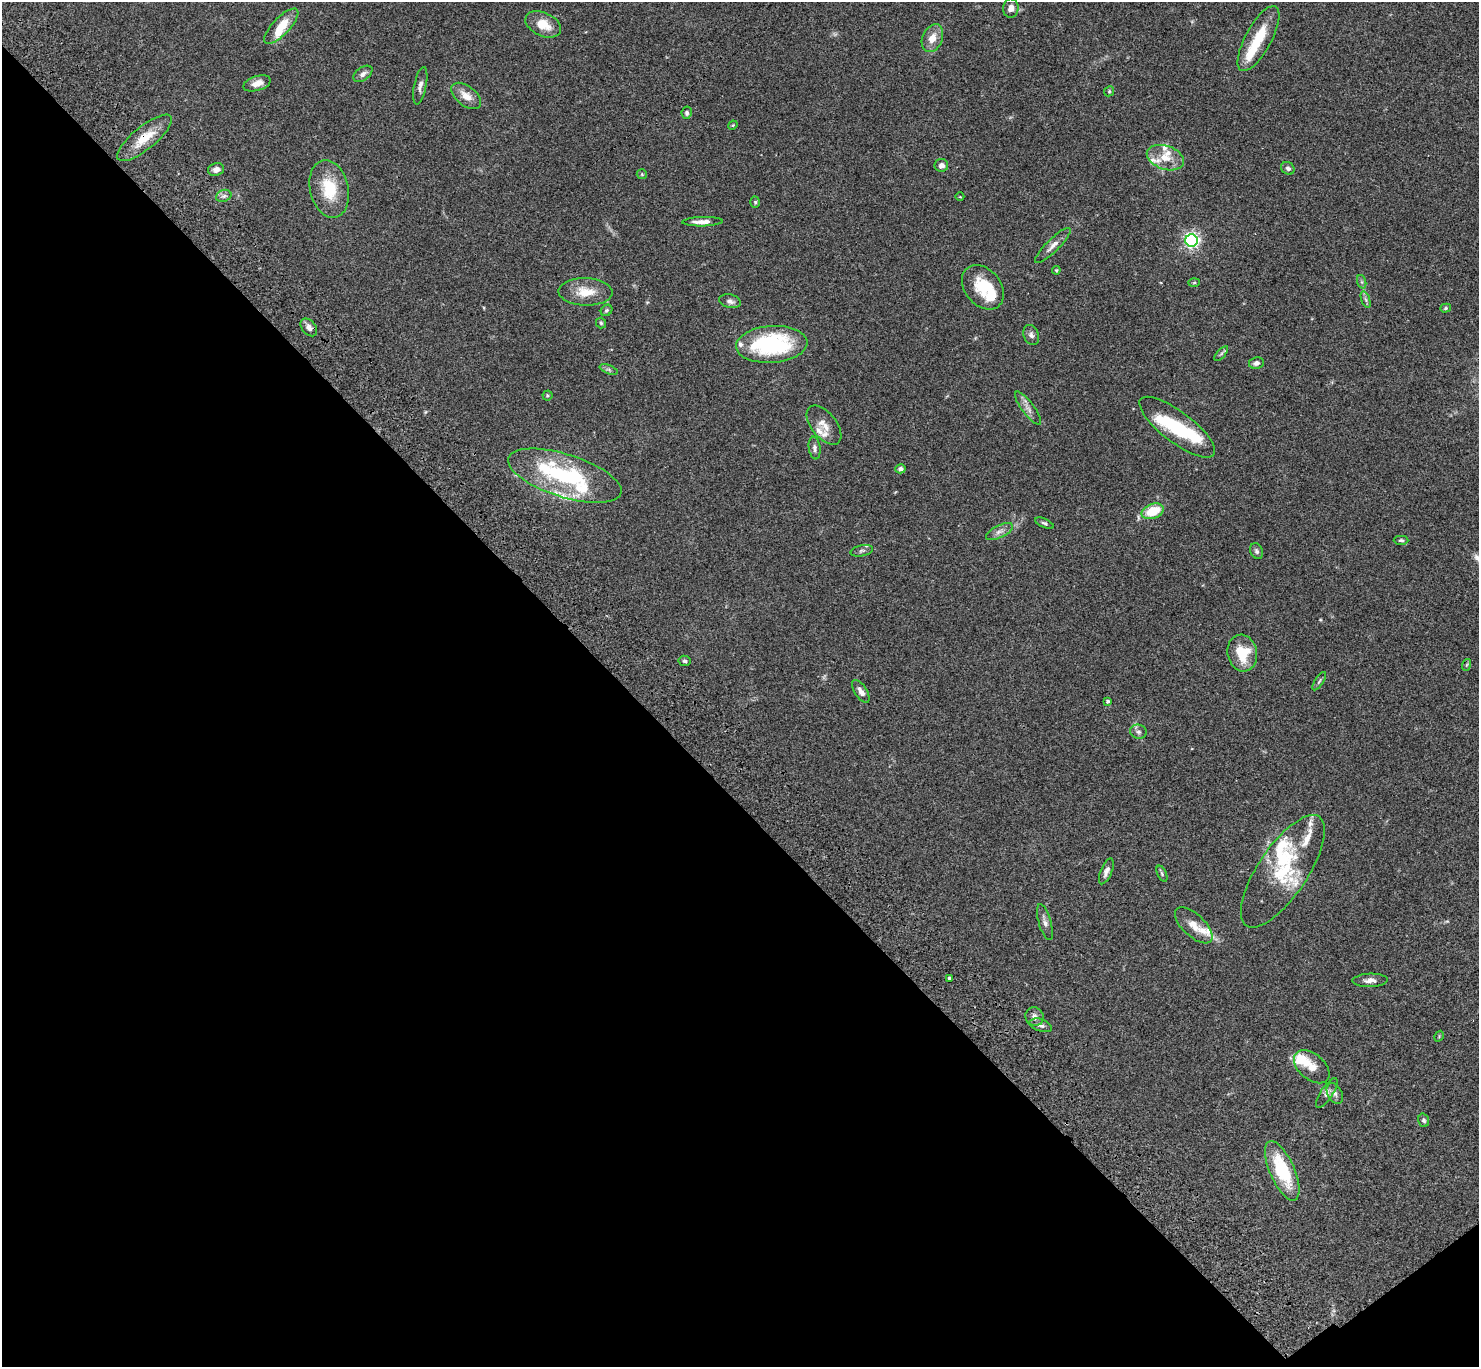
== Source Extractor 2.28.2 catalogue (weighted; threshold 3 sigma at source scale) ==
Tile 14 of 4 x 4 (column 2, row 4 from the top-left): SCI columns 1580-3056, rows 385-1749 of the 6108 x 6089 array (HDU 1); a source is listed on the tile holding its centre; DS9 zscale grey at full resolution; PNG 1481 x 1369 px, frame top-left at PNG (2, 2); each listed source drawn as its Kron ellipse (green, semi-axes under 4 px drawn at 4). Shown black and unused: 43% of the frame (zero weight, under 3 of 4 exposures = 6% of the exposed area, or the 3 px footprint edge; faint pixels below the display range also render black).
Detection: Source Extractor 2.28.2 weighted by HDU 2 'WHT'; one run over the whole footprint, this tile lists its part. Background 0.059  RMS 0.0051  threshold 0.0231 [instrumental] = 3 sigma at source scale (4.5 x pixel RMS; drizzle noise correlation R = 1.50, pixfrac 1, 0.05/0.05 arcsec/px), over >= 5 px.
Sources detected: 101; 1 too faint to see at this stretch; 2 inside a brighter object's white glare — neither listed nor drawn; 22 inside a brighter listed object's ellipse — not listed separately; the other 76 listed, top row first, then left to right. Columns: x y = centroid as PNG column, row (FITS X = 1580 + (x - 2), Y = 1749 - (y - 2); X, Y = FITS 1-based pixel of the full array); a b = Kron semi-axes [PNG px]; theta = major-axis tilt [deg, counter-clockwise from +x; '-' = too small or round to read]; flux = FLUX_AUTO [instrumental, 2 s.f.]
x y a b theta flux
1011 8 9 7 83 2.9
543 24 19 11 -25 8.2
281 26 23 8 46 9.6
932 38 14 10 67 5.8
1258 39 36 13 61 16
363 74 11 6 35 1.9
257 83 14 7 17 4.2
420 86 19 6 78 2.3
1109 91 5 4 - 0.59
466 96 17 10 -37 5.4
687 113 6 5 - 0.99
733 125 5 4 - 0.42
145 138 34 11 39 12
1165 158 19 11 -19 7.2
941 165 7 6 - 2.5
1288 168 7 6 - 1.4
216 170 8 6 15 2.4
642 174 5 5 - 0.56
329 189 29 19 -77 18
224 196 8 6 21 1.5
960 197 4 3 - 0.34
755 202 5 4 - 0.73
702 222 20 4 1 3.7
1192 240 6 6 - 140
1053 245 24 6 45 3.5
1056 270 4 4 - 0.48
1362 282 7 4 -71 0.92
1194 283 6 3 2 0.54
983 287 25 18 -50 15
585 292 27 13 -2 9.7
1366 300 9 4 -71 1.1
730 301 11 6 -13 2.1
1446 308 5 4 - 0.71
607 310 6 5 - 0.84
601 323 5 5 - 0.73
309 327 10 7 -50 2.7
1031 335 10 7 -68 1.9
772 344 36 18 4 51
1221 354 9 4 48 0.97
1256 363 7 6 - 1.9
609 369 9 3 -21 0.9
547 395 5 5 - 0.71
1028 408 20 6 -53 3.1
824 425 23 12 -52 5.7
1177 427 46 15 -37 26
815 448 11 6 -82 1.6
900 469 5 4 - 1.6
565 476 59 21 -18 55
1153 511 11 7 21 12
1044 523 10 4 -24 1
999 532 15 6 26 2.5
1401 540 7 4 -1 0.82
862 551 11 5 12 1.1
1257 551 8 6 -67 1.2
1242 653 18 14 -76 13
685 661 6 5 - 0.93
1466 665 6 4 70 0.58
1319 681 10 3 58 0.8
861 691 13 6 -57 2.5
1108 701 4 3 - 1
1138 732 8 7 - 1.7
1106 871 14 5 67 2.2
1283 871 65 25 56 31
1162 874 8 4 -64 0.89
1045 922 18 6 -74 2.4
1194 925 23 11 -43 6.2
949 978 3 3 - 1.1
1370 980 17 6 2 2.7
1034 1017 9 9 - 2.7
1041 1025 12 6 -19 1.8
1439 1036 6 4 59 0.48
1312 1067 20 13 -40 6
1327 1093 17 6 56 2.2
1335 1093 11 7 -63 2.1
1424 1120 7 5 -73 0.94
1282 1171 32 12 -66 28
Overlapping masked pixels (flux is a lower limit): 1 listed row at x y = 145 138